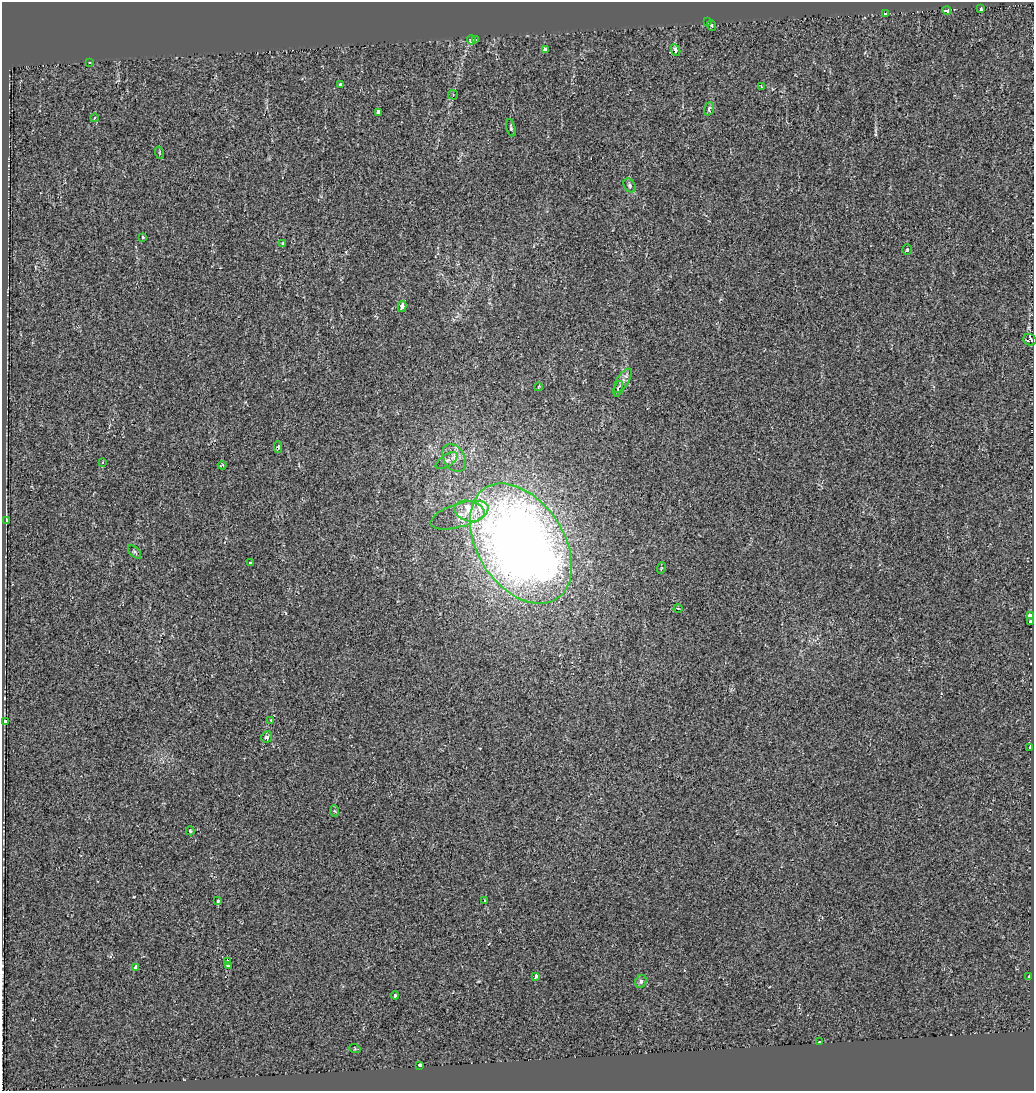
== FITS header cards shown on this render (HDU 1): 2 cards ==
NAXIS1  =                 1032
NAXIS2  =                 1089

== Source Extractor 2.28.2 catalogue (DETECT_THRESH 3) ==
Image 1032 x 1089 px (HDU 1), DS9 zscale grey, 1 PNG px = 1 image px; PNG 1036 x 1093 px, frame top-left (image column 1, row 1089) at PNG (2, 2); each listed source drawn as its Kron ellipse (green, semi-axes under 4 px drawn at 4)
Background -0.00178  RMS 0.009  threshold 0.027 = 3 sigma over >= 5 px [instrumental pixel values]
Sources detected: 60; all 60 listed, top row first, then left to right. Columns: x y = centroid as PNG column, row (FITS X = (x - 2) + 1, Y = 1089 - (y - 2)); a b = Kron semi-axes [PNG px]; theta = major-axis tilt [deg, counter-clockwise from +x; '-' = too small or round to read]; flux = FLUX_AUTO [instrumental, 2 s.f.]
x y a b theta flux
981 9 3 3 - 4.3
947 10 4 3 - 25
886 13 3 3 - 3.8
707 22 3 2 - 1.2
712 25 5 4 - 0.72
476 39 4 3 - 29
471 40 4 3 - 15
545 50 4 3 - 1.6
675 50 6 4 -64 2.2
90 62 3 3 - 29
340 84 3 3 - 1.5
761 87 3 2 - 0.51
453 95 5 5 - 0.76
709 109 7 4 72 2.4
378 113 4 3 - 9.6
94 118 4 2 - 0.36
511 128 9 4 -77 1
160 153 6 4 -70 0.66
629 185 7 5 -60 1.4
142 237 3 3 - 18
283 243 3 3 - 1.7
907 250 5 4 - 1
402 306 5 4 - 4.1
1030 340 7 5 -22 10
623 381 14 6 57 2.6
538 387 4 3 - 0.53
618 389 8 4 73 1.6
278 447 6 4 -88 1.1
454 458 15 10 -58 5.6
447 461 12 6 33 2.3
102 463 4 3 - 0.98
222 465 4 3 - 1.1
469 511 15 10 -14 8.4
460 515 30 11 17 10
6 521 4 3 - 86
521 544 66 43 -57 740
135 552 8 5 -47 1.1
251 563 4 3 - 6.9
661 568 5 3 - 0.53
678 608 4 3 - 0.51
1030 616 4 3 - 5.7
1031 622 3 3 - 6.9
271 720 3 3 - 3.5
6 721 4 3 - 7.6
267 737 6 5 - 2.5
1030 747 3 2 - 0.75
334 811 6 4 -87 0.78
190 831 4 3 - 1.3
218 901 4 3 - 3.1
484 901 3 3 - 1.1
228 961 4 3 - 3.7
228 965 3 3 - 1.9
136 968 4 3 - 3
536 976 3 3 - 4.6
1029 977 3 3 - 1.6
641 981 7 5 63 1.4
395 995 4 3 - 7.8
819 1042 3 3 - 4.7
355 1049 6 3 -18 0.6
420 1065 4 3 - 6.5
At the frame edge (FLAGS 8, measured only in part): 1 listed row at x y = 1030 340